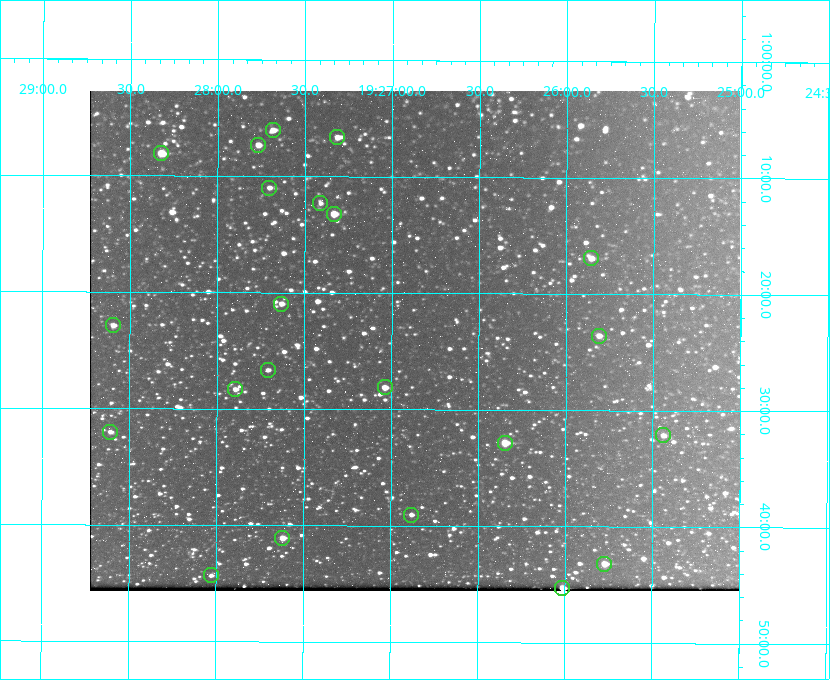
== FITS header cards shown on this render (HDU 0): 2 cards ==
NAXIS1  =                  650 / Width of table row in bytes
NAXIS2  =                  500 / Number of rows in table

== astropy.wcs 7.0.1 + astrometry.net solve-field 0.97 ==
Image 650 x 500 px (HDU 0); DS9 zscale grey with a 90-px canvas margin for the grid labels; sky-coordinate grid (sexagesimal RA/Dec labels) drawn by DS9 from the SOLVED WCS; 22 Tycho-2 reference stars matched to detected sources circled (green)
Header WCS: none
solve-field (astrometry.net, Tycho-2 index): SOLVED blind (the file carries no WCS)
Solved WCS: RA---TAN-SIP/DEC--TAN-SIP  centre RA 19:26:52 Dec +01:24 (291.72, +1.40 deg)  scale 5.16 arcsec/px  FOV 55.9' x 43.0'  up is +180 deg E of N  parity flipped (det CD > 0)
(file carries no celestial WCS; the grid is the blind solution)
Tycho-2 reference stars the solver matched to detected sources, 22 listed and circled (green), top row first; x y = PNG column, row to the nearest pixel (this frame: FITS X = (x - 90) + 1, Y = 500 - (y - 91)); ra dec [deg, ICRS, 3 dp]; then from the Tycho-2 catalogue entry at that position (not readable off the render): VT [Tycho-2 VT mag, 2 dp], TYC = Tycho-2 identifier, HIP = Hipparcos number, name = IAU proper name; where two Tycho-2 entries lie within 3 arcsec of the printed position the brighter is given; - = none
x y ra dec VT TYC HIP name
273 130 291.921 +1.101 10.89 465-1942-1 - -
337 137 291.829 +1.111 10.78 465-2030-1 - -
258 145 291.942 +1.122 10.76 465-1161-1 - -
161 153 292.081 +1.135 10.24 465-979-1 - -
269 188 291.926 +1.184 11.49 465-1994-1 - -
320 203 291.853 +1.206 11.17 465-1444-1 - -
334 214 291.833 +1.221 9.77 465-1968-1 - -
591 258 291.465 +1.282 11.06 465-140-1 - -
281 304 291.908 +1.350 10.94 465-1840-1 - -
113 325 292.148 +1.381 10.77 465-611-1 - -
599 336 291.453 +1.393 11.17 465-261-1 - -
268 370 291.927 +1.444 11.17 465-873-1 - -
385 387 291.759 +1.468 10.00 465-530-1 - -
235 389 291.973 +1.472 10.69 465-577-1 - -
110 432 292.152 +1.534 10.91 465-857-1 - -
663 435 291.360 +1.535 11.71 465-397-1 - -
505 443 291.587 +1.547 9.51 465-596-1 - -
411 515 291.720 +1.651 11.47 465-675-1 - -
282 538 291.905 +1.685 9.70 465-808-1 - -
604 564 291.444 +1.720 9.41 465-672-1 - -
211 575 292.007 +1.739 11.52 465-518-1 - -
562 588 291.503 +1.755 8.74 465-340-1 - -